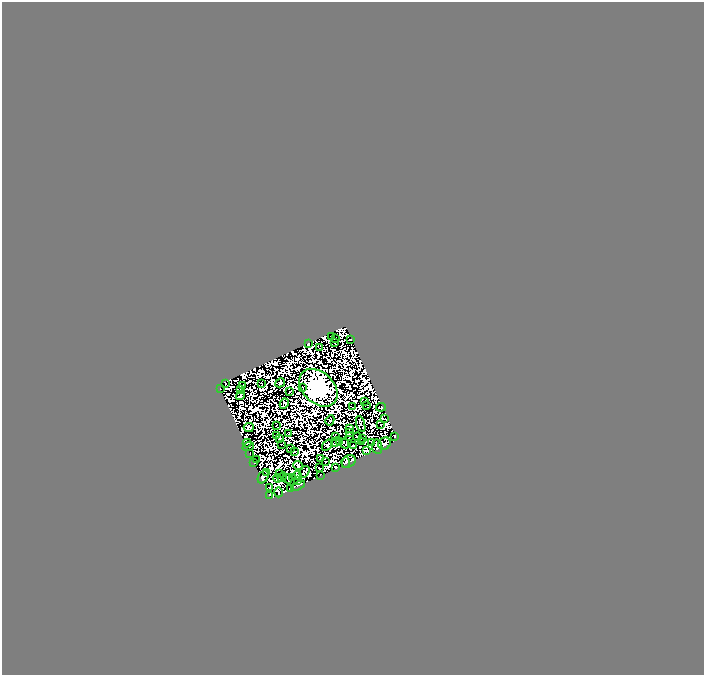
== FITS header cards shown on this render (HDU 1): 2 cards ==
NAXIS1  =                  702
NAXIS2  =                  673

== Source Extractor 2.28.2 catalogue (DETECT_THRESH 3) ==
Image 702 x 673 px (HDU 1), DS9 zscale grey, 1 PNG px = 1 image px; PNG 706 x 677 px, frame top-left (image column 1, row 673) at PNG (2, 2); each listed source drawn as its Kron ellipse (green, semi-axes under 4 px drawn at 4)
Background 1.2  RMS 4.0e-05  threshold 1.21e-04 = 3 sigma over >= 5 px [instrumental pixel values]
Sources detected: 195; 117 with non-positive FLUX_AUTO (blend fragments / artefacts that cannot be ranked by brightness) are neither listed nor drawn; the other 78 listed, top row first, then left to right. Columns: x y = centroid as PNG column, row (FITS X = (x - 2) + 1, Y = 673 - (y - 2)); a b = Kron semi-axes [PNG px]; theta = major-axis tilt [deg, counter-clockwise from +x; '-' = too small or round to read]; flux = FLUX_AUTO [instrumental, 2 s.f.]
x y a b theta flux
332 336 3 2 - 10
335 338 2 2 - 7.9
351 340 3 2 - 27
335 342 3 2 - 5.5
308 344 3 2 - 14
320 347 3 2 - 11
225 383 4 2 - 9.1
262 383 2 2 - 8.4
280 383 5 4 - 4.6
243 385 4 2 - 4.7
302 387 3 2 - 8
318 388 22 15 -44 64000
220 389 3 2 - 14
241 389 4 3 - 5.4
289 392 2 2 - 6.5
241 395 5 2 - 9.2
364 401 3 2 - 9.8
284 404 5 4 - 6.4
367 405 3 2 - 10
352 407 2 2 - 11
381 407 5 3 - 27
385 419 2 2 - 17
330 420 5 2 - 16
361 424 8 2 -72 24
381 424 2 2 - 3.6
276 425 2 2 - 4.4
249 428 5 4 - 20
350 428 3 2 - 5.7
289 433 3 2 - 6.3
350 433 2 2 - 9.2
276 436 2 2 - 5.8
395 436 4 3 - 32
335 437 3 3 - 25
350 437 3 2 - 5.3
357 437 4 3 - 6.9
362 438 3 2 - 9.1
279 439 3 2 - 2.1
336 442 4 3 - 18
340 442 3 2 - 2.2
361 442 3 2 - 13
247 443 4 2 - 1.5
372 443 4 2 - 13
281 444 2 2 - 9.7
345 444 5 2 - 6.5
384 444 6 5 - 56
327 445 6 3 55 13
248 446 6 3 21 18
354 446 3 2 - 14
377 447 7 5 -82 12
290 449 3 2 - 12
366 451 4 3 - 0.31
294 452 2 2 - 3.3
250 453 2 2 - 5.3
321 458 3 2 - 9.2
256 459 2 2 - 7.2
349 461 7 5 34 120
326 462 2 2 - 0.26
346 462 5 4 - 73
254 463 3 2 - 0.33
298 466 5 3 - 23
336 467 3 2 - 32
319 468 3 2 - 7.4
266 472 3 2 - 30
304 472 6 4 59 5.6
279 474 3 2 - 6.3
320 475 2 2 - 8.2
297 476 4 3 - 7
263 477 7 5 57 2.6
282 477 5 2 - 7.7
277 478 4 3 - 10
292 478 2 2 - 3.7
288 479 5 2 - 11
298 480 3 2 - 15
298 486 7 2 27 7
270 488 3 2 - 19
290 489 3 2 - 29
279 492 5 2 - 44
269 495 3 2 - 6.3
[117 non-positive-flux detections neither listed nor drawn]